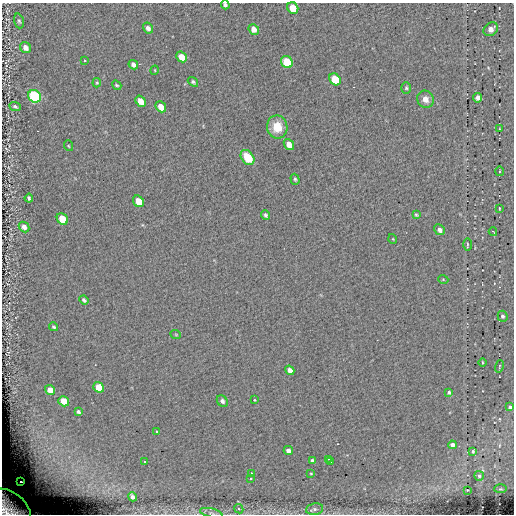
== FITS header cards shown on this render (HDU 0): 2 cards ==
NAXIS1  =                  512 / length of data axis 1
NAXIS2  =                  512 / length of data axis 2

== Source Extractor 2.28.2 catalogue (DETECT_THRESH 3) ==
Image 512 x 512 px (HDU 0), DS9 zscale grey, 1 PNG px = 1 image px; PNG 516 x 516 px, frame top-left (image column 1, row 512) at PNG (2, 3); each listed source drawn as its Kron ellipse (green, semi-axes under 4 px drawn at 4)
Background 0.0604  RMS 4.8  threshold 14.4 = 3 sigma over >= 5 px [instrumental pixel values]
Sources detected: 77; all 77 listed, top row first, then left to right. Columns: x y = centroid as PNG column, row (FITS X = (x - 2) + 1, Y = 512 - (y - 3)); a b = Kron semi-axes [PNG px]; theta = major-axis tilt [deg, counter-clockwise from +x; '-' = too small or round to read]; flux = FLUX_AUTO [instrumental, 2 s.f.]
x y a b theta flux
225 5 4 3 - 750
293 8 6 5 - 5700
19 21 7 4 -73 550
148 28 6 5 - 1200
254 29 6 5 - 1900
491 29 8 6 39 1900
25 47 6 5 - 1700
181 57 6 5 - 3900
84 61 3 3 - 1500
287 62 6 5 - 12000
133 65 5 4 - 1200
155 70 5 3 - 250
335 79 6 5 - 9400
193 82 6 4 -38 590
97 83 4 4 - 380
117 85 5 3 - 470
406 88 6 5 - 500
35 96 7 6 - 33000
478 98 5 4 - 1400
425 99 9 8 - 2200
141 101 6 4 -53 4200
15 106 6 4 -22 580
161 107 6 4 -50 3300
277 127 11 10 - 5500
499 129 3 2 - 220
289 144 6 4 -51 3100
69 146 5 3 - 310
247 157 8 6 -52 8400
499 171 5 3 - 310
295 179 5 4 - 490
29 198 4 3 - 530
138 201 6 5 - 5700
499 208 3 2 - 220
266 215 5 4 - 570
416 215 4 3 - 410
62 219 6 5 - 9300
24 227 6 4 -47 1500
440 230 6 5 - 1300
493 232 4 2 - 260
393 239 5 3 - 250
467 244 6 2 90 280
443 279 5 3 - 250
84 300 5 3 - 630
503 316 5 5 - 820
54 327 4 3 - 490
176 335 5 3 - 250
482 362 4 2 - 340
499 366 6 2 77 270
290 370 5 4 - 1700
99 387 6 5 - 7500
50 390 5 4 - 2800
449 392 3 3 - 580
254 400 3 2 - 300
64 401 5 5 - 6200
222 401 6 5 - 890
510 407 3 3 - 600
78 412 4 3 - 590
156 432 3 3 - 730
452 445 4 4 - 1400
288 451 5 4 - 1500
473 451 3 3 - 450
328 459 3 2 - 440
312 460 4 3 - 640
145 462 3 2 - 300
330 462 3 2 - 530
251 473 3 3 - 1100
311 473 4 2 - 240
479 476 5 5 - 610
250 479 3 3 - 460
21 482 3 2 - 860
500 489 6 3 1 330
467 490 2 2 - 240
132 497 5 3 - 950
10 507 24 15 -36 12000
239 509 5 3 - 370
315 509 8 6 10 1000
211 513 11 4 -13 960
At the frame edge (FLAGS 8, measured only in part): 3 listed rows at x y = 225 5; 10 507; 211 513